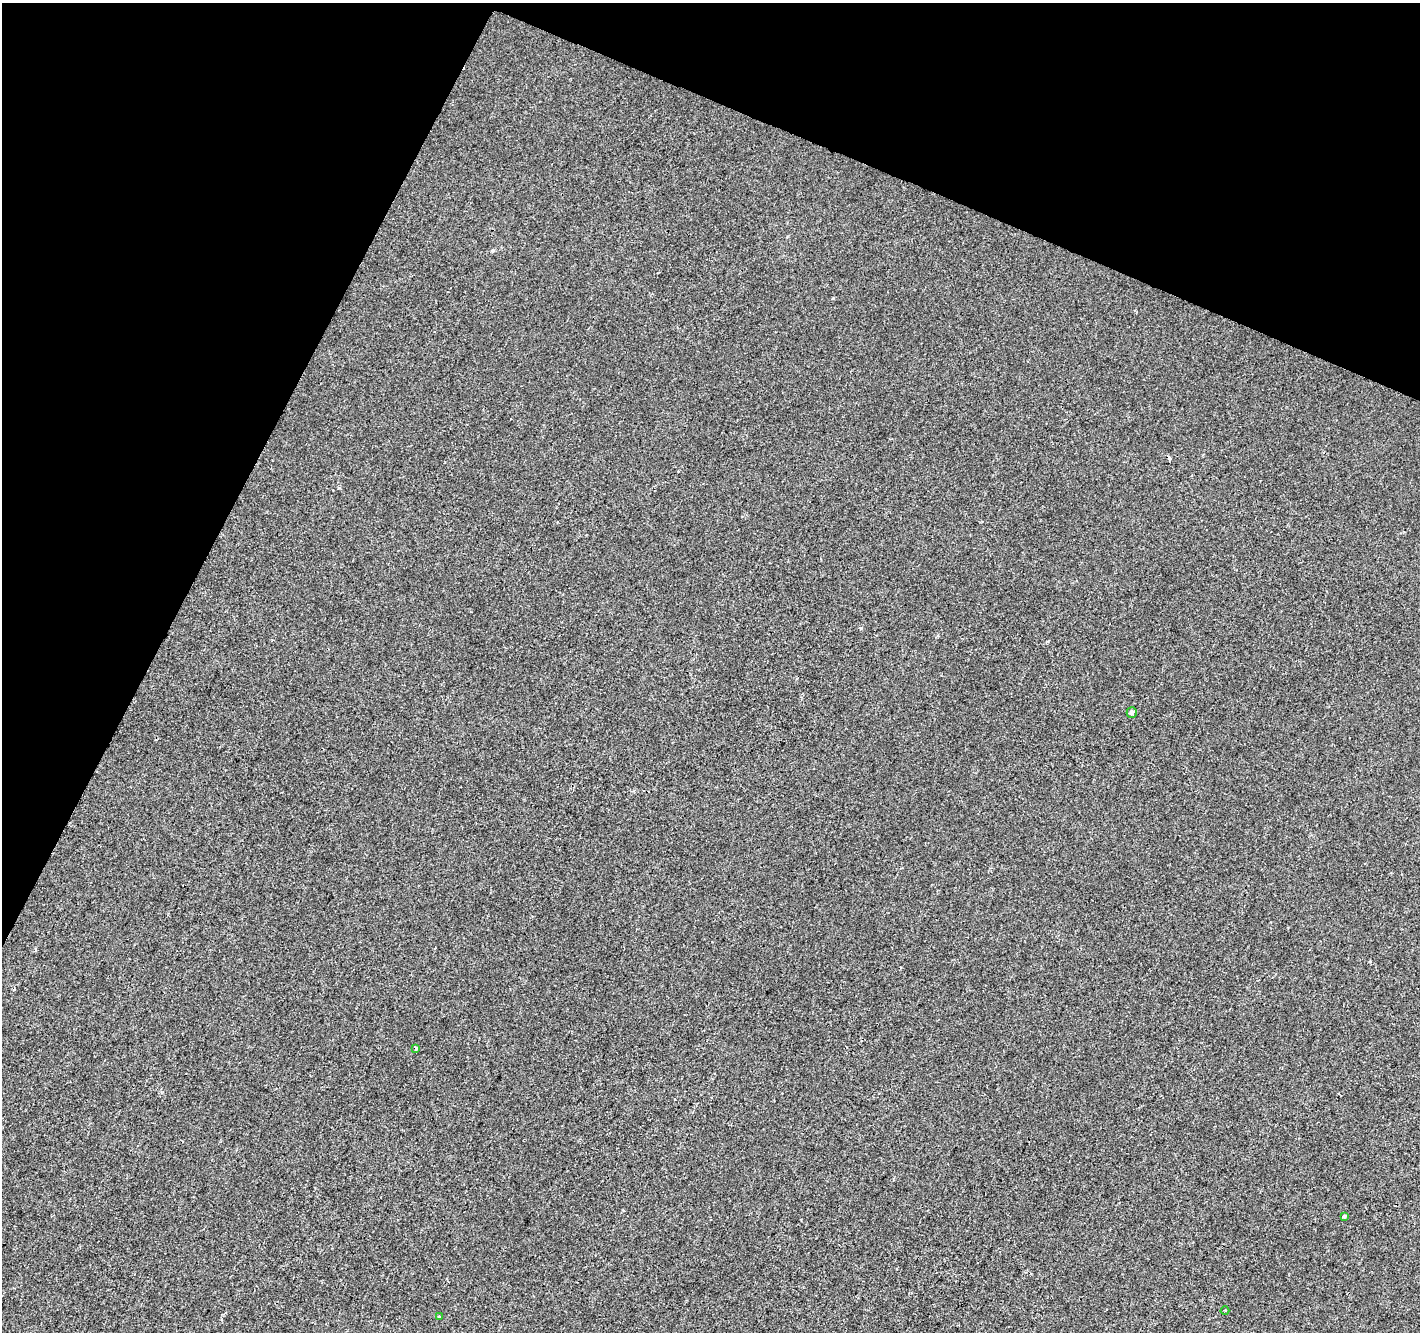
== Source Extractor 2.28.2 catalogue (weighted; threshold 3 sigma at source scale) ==
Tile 2 of 4 x 4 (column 2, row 1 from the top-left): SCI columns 1419-2836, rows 4193-5522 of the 5679 x 5792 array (HDU 1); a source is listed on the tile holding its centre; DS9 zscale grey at full resolution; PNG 1422 x 1334 px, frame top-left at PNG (2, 3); each listed source drawn as its Kron ellipse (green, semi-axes under 4 px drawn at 4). Shown black and unused: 22% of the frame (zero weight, under 2 of 3 exposures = <1% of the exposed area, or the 3 px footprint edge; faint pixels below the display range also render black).
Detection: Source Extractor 2.28.2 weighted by HDU 2 'WHT'; one run over the whole footprint, this tile lists its part. Background -6.38e-04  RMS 0.0042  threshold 0.0188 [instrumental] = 3 sigma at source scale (4.5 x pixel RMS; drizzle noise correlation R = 1.50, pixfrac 1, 0.0396/0.0396 arcsec/px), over >= 5 px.
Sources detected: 6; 1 cosmic-ray / hot-pixel residue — neither listed nor drawn; the other 5 listed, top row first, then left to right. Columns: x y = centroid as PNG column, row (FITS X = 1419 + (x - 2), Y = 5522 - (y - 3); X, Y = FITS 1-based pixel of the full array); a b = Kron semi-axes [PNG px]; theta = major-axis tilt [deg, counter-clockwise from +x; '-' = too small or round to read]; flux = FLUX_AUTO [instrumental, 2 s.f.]
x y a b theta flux
1132 712 5 5 - 1.2
416 1048 3 3 - 2.1
1344 1216 4 3 - 0.73
1225 1311 4 3 - 0.43
439 1317 3 2 - 0.4